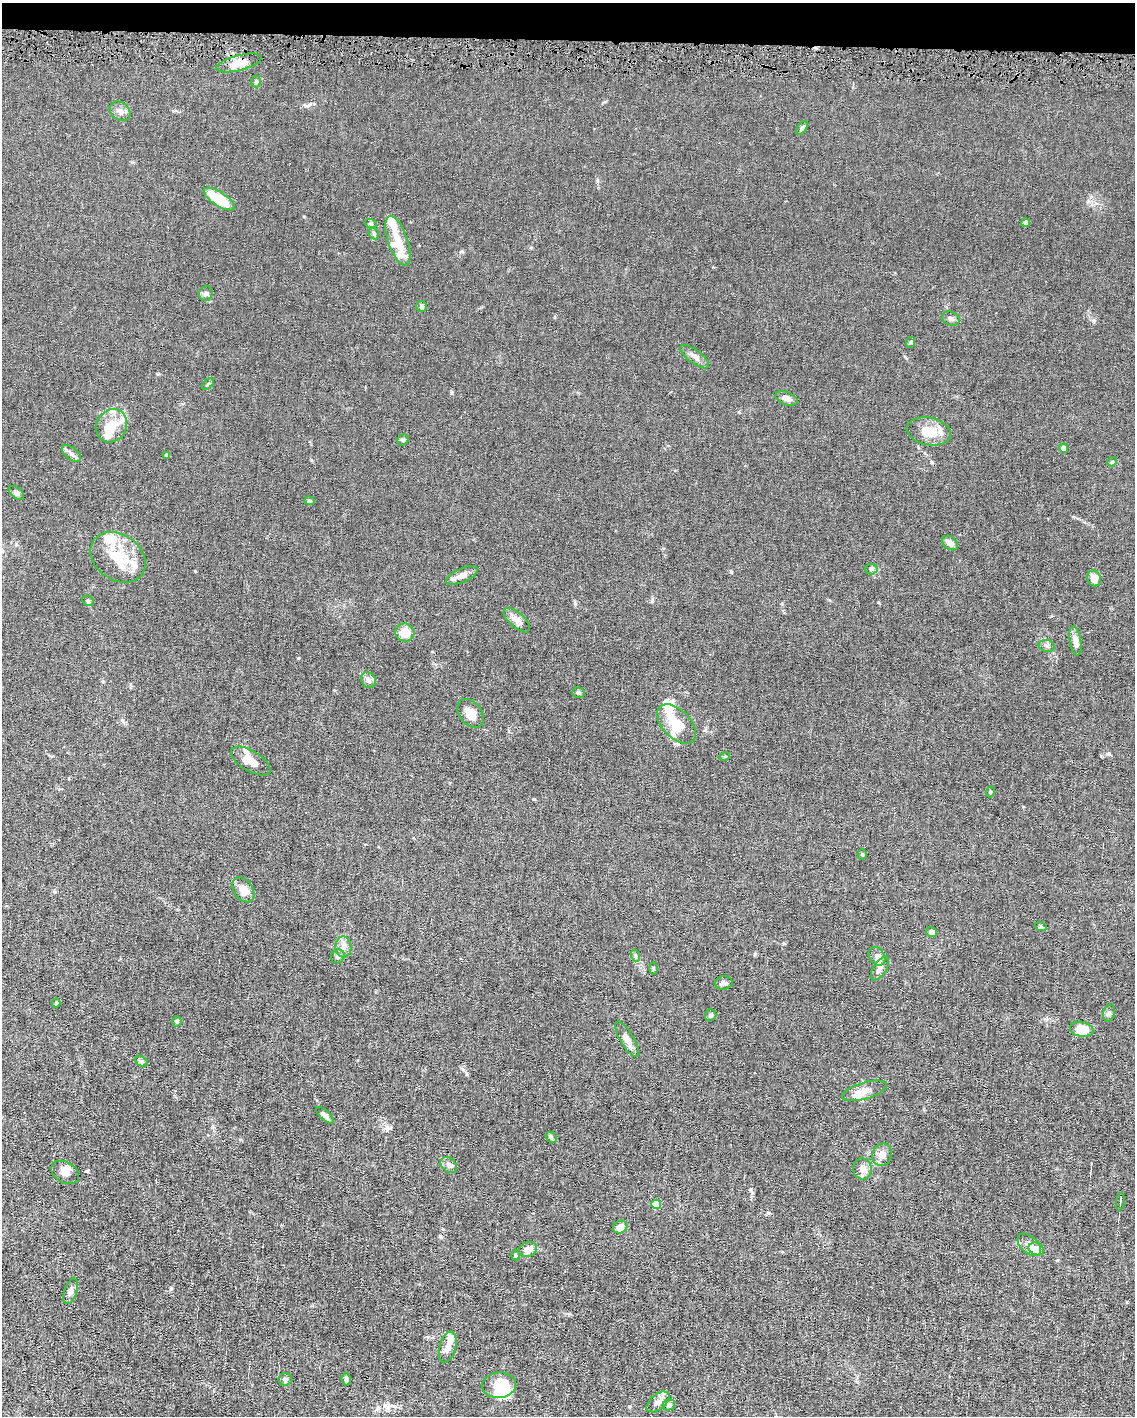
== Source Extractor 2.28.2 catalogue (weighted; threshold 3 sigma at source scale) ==
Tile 3 of 4 x 3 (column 3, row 1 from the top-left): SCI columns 2266-3398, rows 2935-4348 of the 4530 x 4563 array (HDU 1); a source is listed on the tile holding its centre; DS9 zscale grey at full resolution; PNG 1137 x 1418 px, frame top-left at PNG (2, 3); each listed source drawn as its Kron ellipse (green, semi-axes under 4 px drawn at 4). Shown black and unused: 3% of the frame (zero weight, under 4 of 8 exposures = <1% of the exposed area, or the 3 px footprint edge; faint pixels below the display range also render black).
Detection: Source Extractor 2.28.2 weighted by HDU 2 'WHT'; one run over the whole footprint, this tile lists its part. Background 0.0156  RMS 0.0023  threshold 0.00958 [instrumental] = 3 sigma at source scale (4.09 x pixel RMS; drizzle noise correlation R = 1.36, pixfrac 0.8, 0.05/0.05 arcsec/px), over >= 5 px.
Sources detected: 95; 2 inside a brighter object's white glare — neither listed nor drawn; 12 inside a brighter listed object's ellipse — not listed separately; the other 81 listed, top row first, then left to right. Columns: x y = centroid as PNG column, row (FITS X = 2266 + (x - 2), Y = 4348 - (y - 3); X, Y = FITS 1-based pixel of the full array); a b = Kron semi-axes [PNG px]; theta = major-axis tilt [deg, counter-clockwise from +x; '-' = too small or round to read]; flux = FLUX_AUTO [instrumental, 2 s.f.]
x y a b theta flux
239 63 23 7 14 2.5
256 81 6 5 - 0.3
120 111 11 8 -38 1.2
802 128 8 4 53 0.34
219 199 18 7 -32 7.8
1026 223 4 4 - 1.1
371 224 6 4 -19 0.27
374 234 6 4 -48 0.29
398 241 26 10 -71 3.6
206 294 7 6 - 0.52
422 306 5 5 - 0.37
951 318 9 6 -22 0.59
911 342 5 3 - 0.26
695 357 17 6 -36 1.2
208 384 7 4 45 0.28
786 398 12 6 -21 1.3
112 426 17 15 60 4.5
929 431 22 13 -11 4.2
403 440 6 5 - 0.31
1063 448 4 4 - 1.3
71 454 11 6 -40 0.74
167 455 4 3 - 0.38
1112 462 5 4 - 0.23
16 493 9 5 -38 0.46
309 501 5 4 - 0.27
950 543 8 6 -37 0.95
118 557 30 22 -34 7.1
871 569 6 5 - 0.4
462 575 17 7 23 1.4
1094 578 8 6 -77 2.2
88 601 6 5 - 0.33
517 620 16 7 -41 1.4
405 632 9 9 - 2.7
1075 641 14 6 -81 1.6
1047 646 8 6 -15 0.56
368 680 8 7 - 0.82
578 693 6 5 - 0.34
471 713 16 11 -53 2.4
676 724 24 14 -47 4.6
725 756 5 3 - 0.17
251 761 22 10 -31 2.2
990 792 6 3 71 0.22
862 854 5 4 - 0.29
243 890 14 9 -55 2.5
1041 927 6 4 -19 0.27
931 932 5 5 - 0.96
343 947 10 8 -85 1.1
338 956 7 6 - 0.47
636 956 6 4 -71 0.33
877 956 10 7 -56 0.97
653 968 6 3 -90 0.22
880 968 13 6 57 1
724 983 9 7 3 0.65
56 1003 4 4 - 0.26
1109 1013 8 6 75 0.49
711 1015 6 5 - 0.48
177 1021 5 4 - 0.31
1082 1029 12 7 -12 3.5
627 1039 20 6 -59 1.5
141 1061 7 5 -25 0.42
864 1091 23 8 16 1.9
325 1115 11 4 -43 0.7
551 1137 6 4 -47 0.32
882 1155 11 9 72 1.5
449 1165 9 7 -40 0.73
862 1169 10 9 - 1.6
65 1172 15 10 -29 1.4
1120 1202 9 2 82 0.39
656 1204 5 4 - 4.7
620 1227 7 6 - 1.8
1029 1245 14 8 -42 1.3
1036 1249 8 6 -25 1.9
528 1250 9 7 22 1.7
515 1255 5 3 - 0.22
71 1291 13 6 72 0.84
448 1347 16 8 75 1.6
285 1379 7 6 - 0.5
346 1379 6 4 -83 0.47
499 1385 17 12 5 4.9
658 1402 13 7 40 1.1
669 1405 6 5 - 0.54
Unlisted compact peaks at least as high as the median listed source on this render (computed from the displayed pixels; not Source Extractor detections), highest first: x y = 171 1288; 387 1128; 932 462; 731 572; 1088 201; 298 658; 310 104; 534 799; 652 601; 451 392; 1093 321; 575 604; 1109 754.